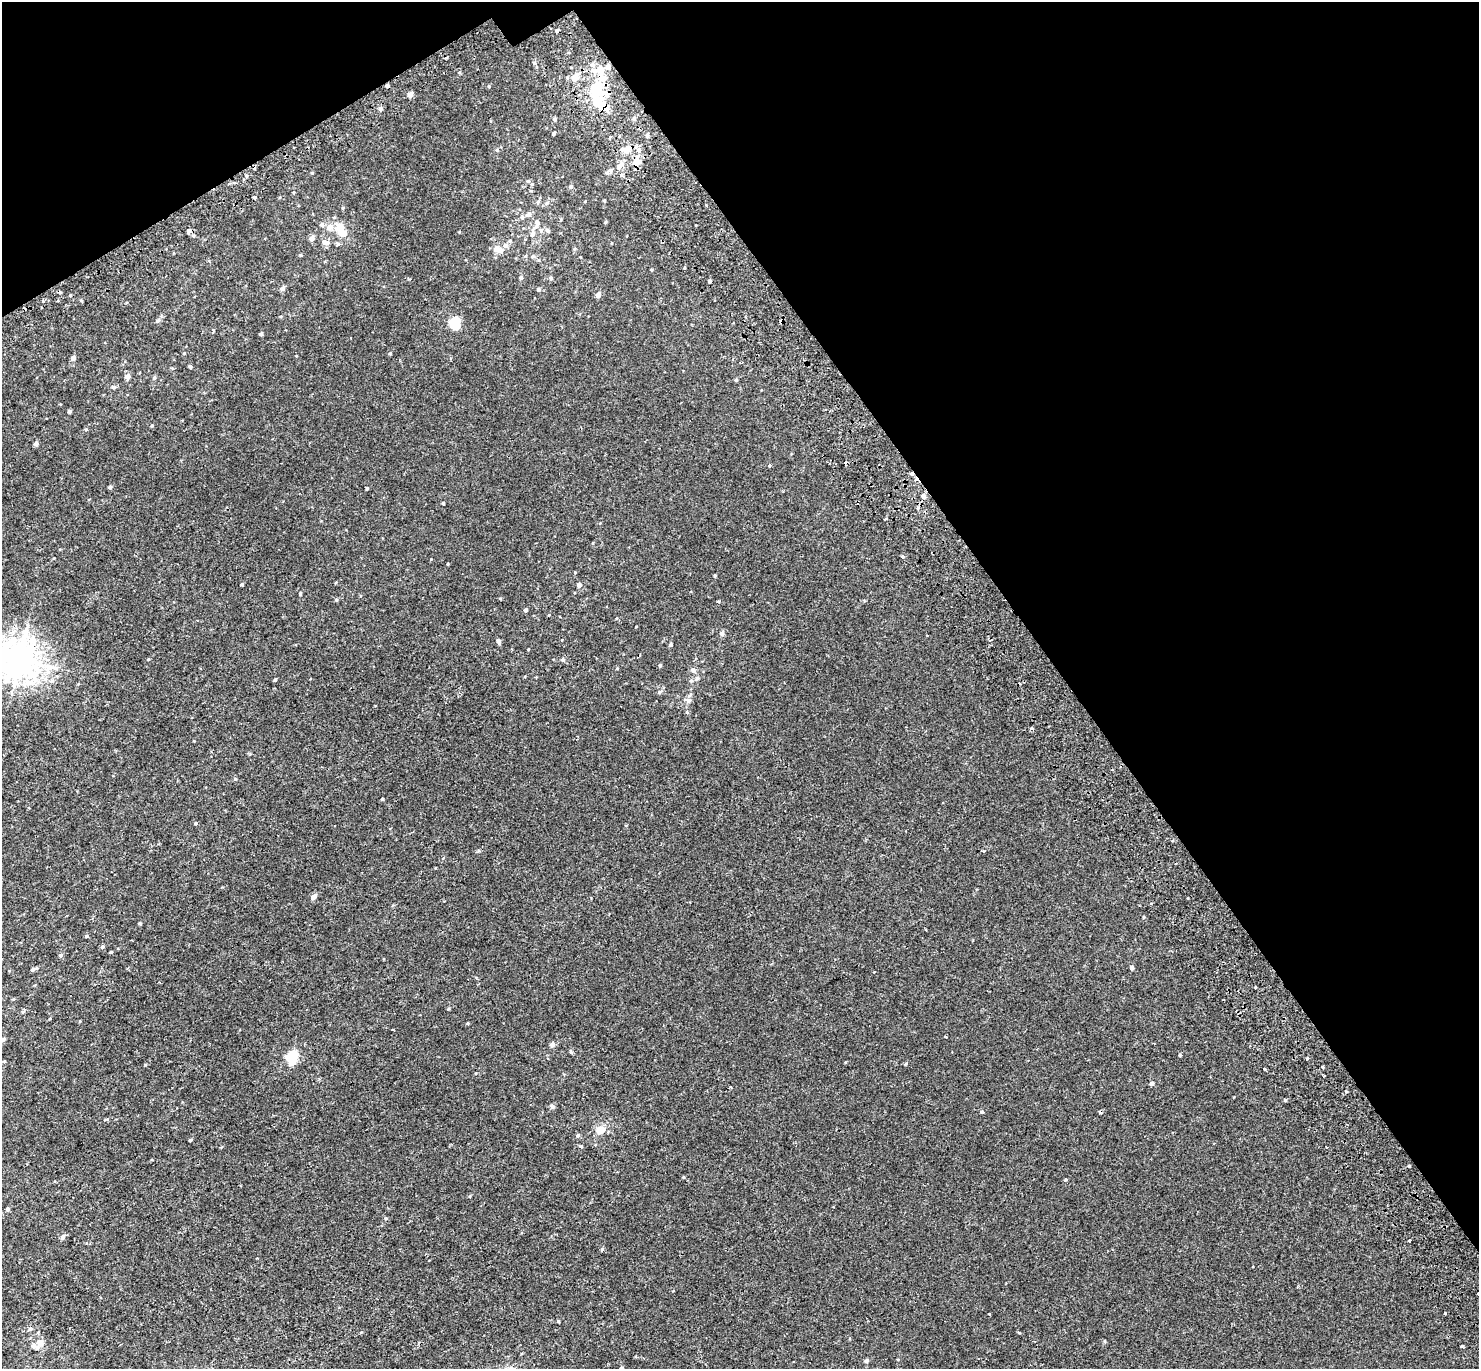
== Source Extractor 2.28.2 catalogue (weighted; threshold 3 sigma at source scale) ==
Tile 3 of 4 x 4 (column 3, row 1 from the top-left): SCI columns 3033-4509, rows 4335-5701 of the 6079 x 5979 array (HDU 1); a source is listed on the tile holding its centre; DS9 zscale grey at full resolution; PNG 1481 x 1371 px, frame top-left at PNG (2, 2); no overlay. Shown black and unused: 32% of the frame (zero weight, under 2 of 3 exposures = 5% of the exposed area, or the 3 px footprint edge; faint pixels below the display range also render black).
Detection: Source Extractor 2.28.2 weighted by HDU 2 'WHT'; one run over the whole footprint, this tile lists its part. Background 0.00379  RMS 0.0027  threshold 0.012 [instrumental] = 3 sigma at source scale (4.5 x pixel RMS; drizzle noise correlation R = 1.50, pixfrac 1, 0.0396/0.0396 arcsec/px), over >= 5 px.
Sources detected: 165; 2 inside a brighter object's white glare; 7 cosmic-ray / hot-pixel residue — not listed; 8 inside a brighter listed object's ellipse — not listed separately; the other 148 listed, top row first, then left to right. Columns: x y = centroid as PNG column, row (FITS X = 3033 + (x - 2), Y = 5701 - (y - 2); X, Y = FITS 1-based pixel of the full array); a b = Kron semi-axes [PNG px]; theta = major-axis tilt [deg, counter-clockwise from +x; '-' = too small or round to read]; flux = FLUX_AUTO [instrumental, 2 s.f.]
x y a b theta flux
557 31 4 3 - 2.3
534 63 5 4 - 0.41
592 65 6 6 - 0.75
608 67 5 5 - 1.3
459 72 5 3 - 0.24
575 78 8 5 52 2.4
602 78 12 11 - 2.4
387 86 4 4 - 0.6
489 86 4 4 - 0.25
595 90 8 7 - 12
410 95 5 4 - 1.5
600 105 19 16 -12 6
380 108 5 5 - 0.84
634 118 6 4 62 0.49
554 119 5 5 - 0.44
554 133 4 3 - 0.36
647 135 5 4 - 0.6
497 150 5 4 - 0.32
626 150 9 7 1 2.8
636 162 14 8 74 2.2
619 166 10 7 40 1.4
312 173 4 3 - 0.18
607 173 8 5 32 0.57
621 175 5 4 - 0.34
246 176 5 4 - 0.34
528 181 5 5 - 0.33
571 187 5 4 - 0.53
255 197 3 3 - 1.4
604 200 4 3 - 0.2
538 202 5 5 - 0.39
343 208 5 3 - 0.21
529 214 6 6 - 0.73
522 218 6 5 - 0.41
537 222 8 7 - 0.78
605 222 4 4 - 0.26
330 227 10 8 1 1.2
339 228 7 6 - 4
541 230 6 6 - 0.53
548 230 7 5 -38 0.46
189 231 4 3 - 2.5
533 234 7 5 75 0.83
312 239 5 5 - 1.3
325 242 11 6 -12 1.3
505 245 6 6 - 0.83
498 250 12 6 -13 2.3
301 255 4 4 - 0.25
651 270 4 3 - 0.18
521 278 5 5 - 0.5
551 278 6 5 - 0.46
709 281 4 3 - 0.49
282 289 6 5 - 0.84
538 289 4 4 - 0.52
598 295 5 4 - 1.6
43 301 3 3 - 0.66
158 320 5 5 - 0.49
455 323 6 5 - 19
261 334 4 3 - 0.48
184 353 4 4 - 0.21
390 354 4 3 - 0.3
73 358 5 5 - 0.92
190 366 4 3 - 0.36
127 377 5 5 - 1.3
154 378 5 4 - 0.4
736 380 4 4 - 0.3
114 387 6 5 - 0.48
69 411 4 4 - 0.36
152 426 4 4 - 0.24
86 429 5 4 - 0.26
36 444 4 4 - 0.8
769 466 4 4 - 0.26
110 487 4 4 - 0.46
367 488 3 3 - 0.37
923 496 5 5 - 1.3
443 503 3 3 - 0.31
902 557 3 3 - 0.74
448 564 4 2 - 0.19
715 576 4 3 - 0.27
242 584 3 3 - 0.32
579 585 5 4 - 0.91
300 594 4 3 - 0.3
336 600 5 4 - 0.3
718 601 4 2 - 0.24
526 610 4 3 - 0.55
722 633 5 5 - 0.93
499 641 6 4 -74 0.69
671 645 4 4 - 0.33
528 649 3 3 - 0.18
20 659 11 11 - 410
562 660 5 5 - 0.49
660 665 4 3 - 0.32
693 670 8 6 -42 0.71
697 678 7 6 - 0.56
275 680 4 3 - 0.39
659 692 5 4 - 0.34
688 700 10 6 -16 0.84
687 712 5 5 - 0.27
1032 728 5 3 - 0.43
235 779 5 4 - 0.3
383 799 3 3 - 0.67
196 823 4 3 - 0.3
983 851 4 3 - 0.2
443 858 4 3 - 0.19
314 897 5 4 - 1.4
1144 917 4 4 - 0.22
140 923 4 3 - 0.33
86 936 5 4 - 0.33
102 947 5 5 - 0.42
111 952 4 3 - 0.23
60 955 5 4 - 0.37
1132 968 4 4 - 0.82
33 969 7 5 23 0.57
13 999 5 4 - 0.21
945 1037 4 2 - 0.2
3 1039 6 5 - 0.51
552 1045 6 5 - 0.82
571 1052 6 4 -73 0.39
1180 1055 4 3 - 0.26
292 1057 6 5 - 19
1307 1058 3 3 - 0.23
4 1061 4 3 - 0.18
906 1064 5 3 - 0.33
1265 1069 3 3 - 0.42
1151 1083 4 4 - 0.76
1285 1100 4 4 - 0.3
552 1106 5 5 - 0.81
982 1112 4 4 - 0.4
600 1130 12 9 -8 2.8
578 1135 6 5 - 0.42
190 1140 5 3 - 0.25
581 1146 4 4 - 0.36
1409 1166 3 3 - 0.92
683 1177 4 3 - 0.21
1065 1179 4 3 - 0.32
470 1196 5 3 - 0.21
8 1209 5 5 - 0.41
63 1237 6 5 - 0.79
1409 1240 3 3 - 0.23
602 1249 5 4 - 0.33
1445 1313 3 2 - 0.38
989 1314 3 2 - 0.16
558 1321 4 3 - 0.26
30 1329 5 4 - 0.35
1105 1341 5 3 - 0.23
41 1343 6 5 - 1.9
35 1346 15 6 -34 1.1
1462 1346 3 3 - 2.8
866 1361 6 4 12 0.5
621 1368 5 5 - 0.4
Overlapping masked pixels (flux is a lower limit): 7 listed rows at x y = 557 31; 602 78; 387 86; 595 90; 600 105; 636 162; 189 231
Isophote crosses this tile's border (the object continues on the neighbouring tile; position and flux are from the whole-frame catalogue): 3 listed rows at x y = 20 659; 3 1039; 621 1368
Unlisted compact peaks at least as high as the median listed source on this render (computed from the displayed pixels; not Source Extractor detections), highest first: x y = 145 1065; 386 1218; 500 598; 1019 1333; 448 1009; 431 559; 468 1023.